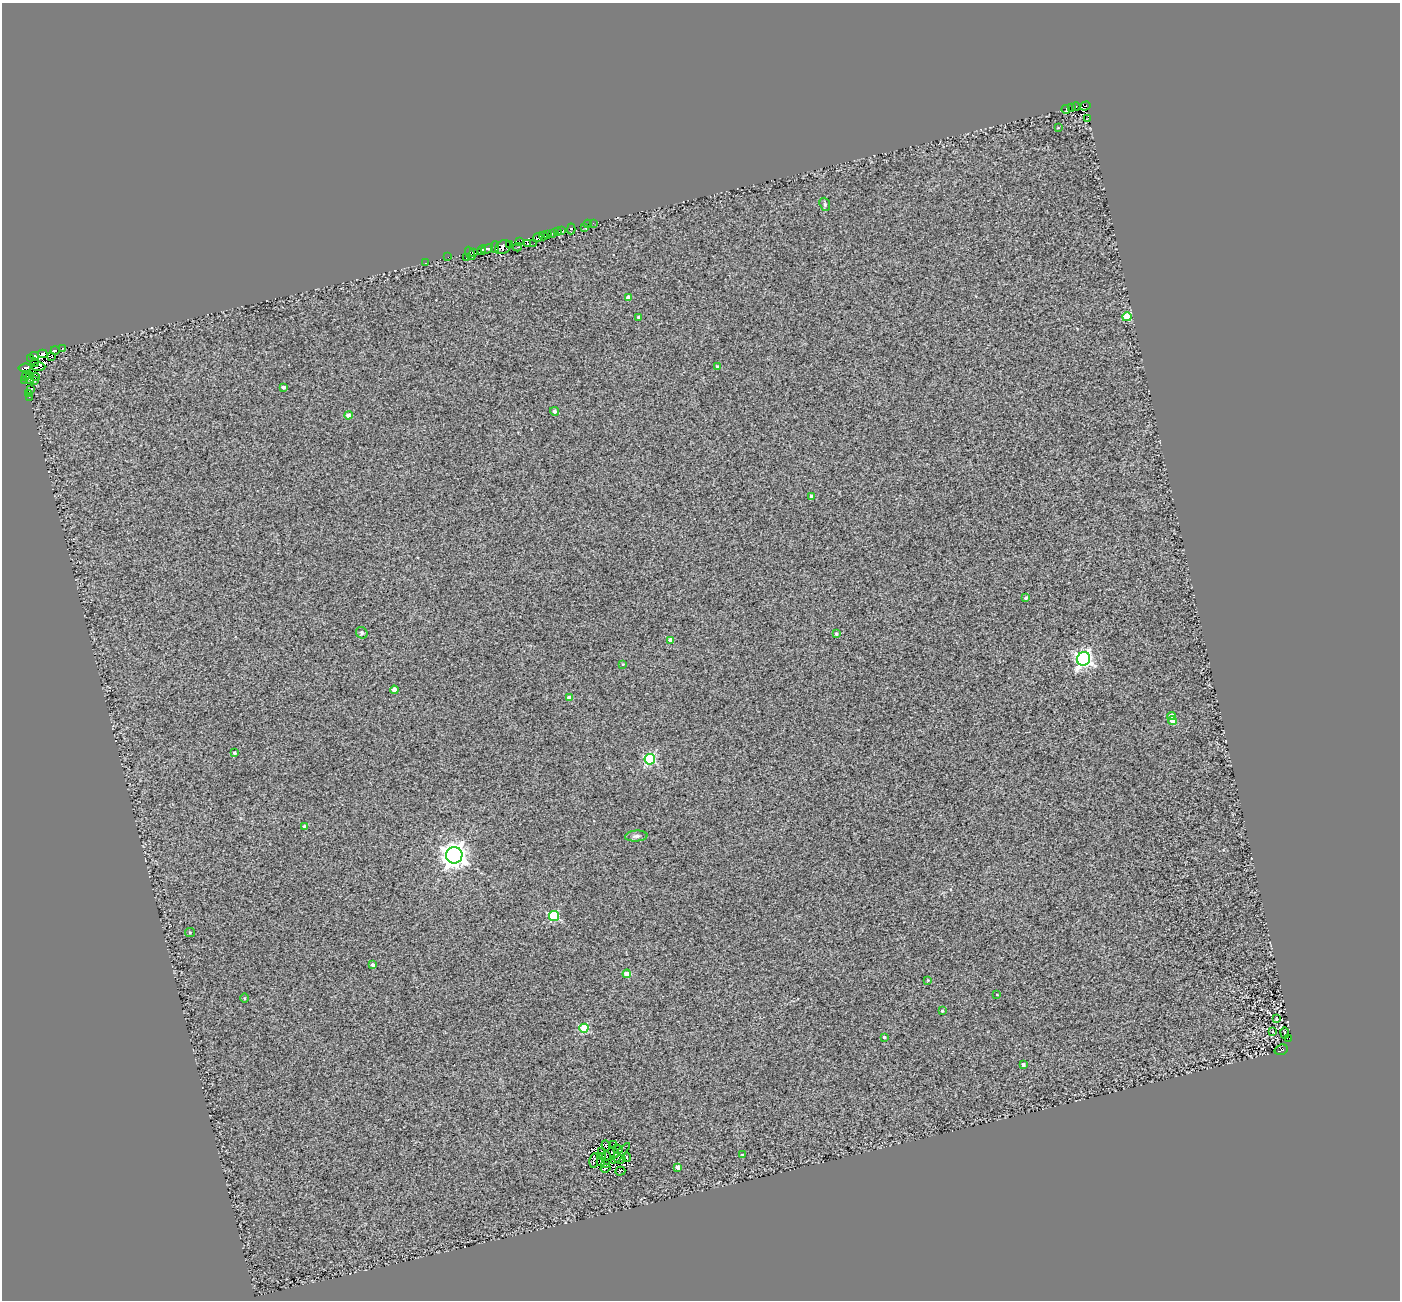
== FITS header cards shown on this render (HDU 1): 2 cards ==
NAXIS1  =                 1398
NAXIS2  =                 1298

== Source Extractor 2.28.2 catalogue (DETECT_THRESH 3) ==
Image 1398 x 1298 px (HDU 1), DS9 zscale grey, 1 PNG px = 1 image px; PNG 1402 x 1302 px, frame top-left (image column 1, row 1298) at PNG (2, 3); each listed source drawn as its Kron ellipse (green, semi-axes under 4 px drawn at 4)
Background 0.778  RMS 1.6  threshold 4.92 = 3 sigma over >= 5 px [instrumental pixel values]
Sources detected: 114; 9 with non-positive FLUX_AUTO (blend fragments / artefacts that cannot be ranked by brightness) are neither listed nor drawn; the other 105 listed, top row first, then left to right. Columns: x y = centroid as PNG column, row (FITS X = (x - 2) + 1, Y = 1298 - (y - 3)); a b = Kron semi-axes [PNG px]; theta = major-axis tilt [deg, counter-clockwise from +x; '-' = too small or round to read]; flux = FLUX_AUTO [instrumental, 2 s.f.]
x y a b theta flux
1085 106 5 2 - 970
1071 107 3 2 - 52
1076 107 4 2 - 530
1066 109 4 2 - 270
1088 119 3 2 - 63
1058 128 4 2 - 71
825 204 7 5 -71 220
593 223 3 2 - 110
588 224 4 2 - 210
584 227 3 2 - 100
571 229 5 3 - 3000
562 231 4 2 - 3.1
558 232 3 2 - 550
548 234 3 2 - 79
552 234 4 3 - 3100
543 236 4 3 - 2300
538 238 5 3 - 3000
519 242 3 3 - 1100
527 243 3 2 - 1300
534 243 2 2 - 54
509 244 4 2 - 930
495 247 6 2 -88 430
503 247 8 6 36 1600
518 247 4 3 - 700
487 249 6 3 20 6200
482 250 5 2 - 530
470 253 7 2 -62 1300
474 253 4 3 - 4300
448 257 2 2 - 41
466 258 3 2 - 200
425 263 3 2 - 100
628 297 4 3 - 590
638 317 3 3 - 150
1127 317 4 4 - 2700
62 349 3 2 - 530
55 351 4 3 - 2100
43 354 5 4 - 5600
35 356 4 3 - 2600
52 356 3 2 - 460
31 359 2 2 - 55
35 363 4 2 - 6.9
717 366 4 3 - 110
38 367 7 3 4 230
25 368 6 3 7 2400
30 375 3 2 - 1300
25 376 4 3 - 180
36 377 4 3 - 2100
29 378 5 3 - 1600
35 380 3 2 - 380
25 381 3 2 - 360
284 387 3 3 - 250
31 389 3 3 - 4100
28 393 3 2 - 160
29 397 2 2 - 93
554 411 4 4 - 220
348 415 4 4 - 790
812 496 4 3 - 470
1026 598 3 3 - 250
362 633 6 5 - 220
836 634 3 3 - 210
671 640 4 4 - 1100
1083 659 7 6 - 35000
623 664 3 3 - 90
394 690 4 4 - 980
570 698 4 4 - 930
1171 716 4 4 - 670
1172 720 4 4 - 2300
234 753 3 3 - 190
650 759 5 5 - 12000
305 827 4 4 - 570
636 836 11 5 4 350
454 855 8 8 - 100000
554 916 5 5 - 7900
190 932 5 4 - 130
373 965 3 3 - 240
627 974 4 4 - 2200
928 980 4 3 - 85
997 995 3 2 - 60
244 998 5 3 - 92
942 1011 3 3 - 120
1277 1019 4 2 - 62
584 1028 4 4 - 5300
1273 1032 3 2 - 73
1285 1033 5 2 - 130
884 1037 3 3 - 200
1289 1038 2 2 - 190
1281 1050 7 5 21 790
1023 1065 3 3 - 310
613 1144 2 2 - 130
606 1145 5 2 - 180
618 1149 5 2 - 87
602 1151 3 2 - 150
614 1152 6 3 -45 110
620 1153 13 2 48 120
742 1155 3 2 - 110
602 1156 3 2 - 78
606 1156 4 2 - 53
626 1157 5 4 - 300
620 1159 5 3 - 140
594 1160 7 2 82 120
601 1162 4 2 - 56
606 1163 3 2 - 160
678 1167 4 4 - 690
606 1168 5 2 - 140
620 1171 5 3 - 120
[9 non-positive-flux detections neither listed nor drawn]